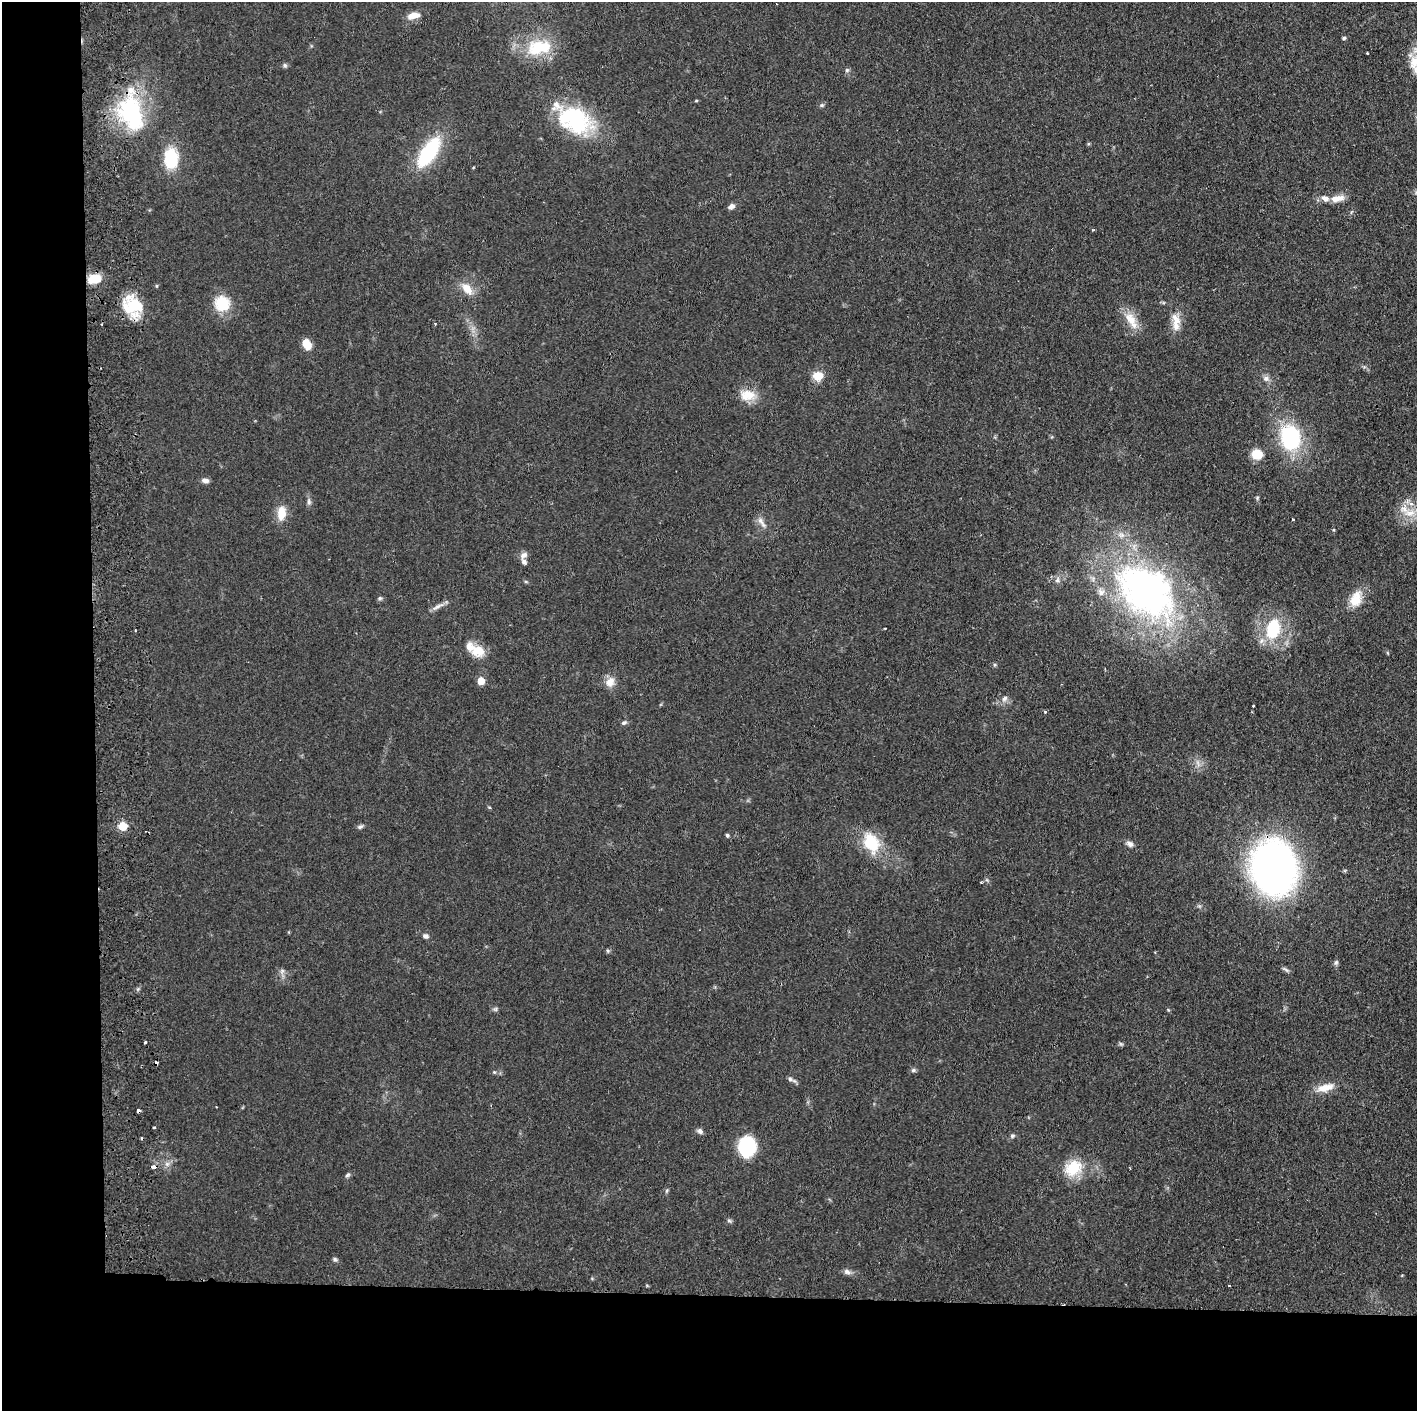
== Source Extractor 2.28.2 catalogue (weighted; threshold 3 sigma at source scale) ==
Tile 7 of 3 x 3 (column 1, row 3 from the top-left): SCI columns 60-1474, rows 3-1411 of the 4364 x 4231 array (HDU 1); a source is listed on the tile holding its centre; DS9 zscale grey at full resolution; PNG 1419 x 1413 px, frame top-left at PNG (2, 2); no overlay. Shown black and unused: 14% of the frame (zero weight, under 2 of 3 exposures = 3% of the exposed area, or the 3 px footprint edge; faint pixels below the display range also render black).
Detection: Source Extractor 2.28.2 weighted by HDU 2 'WHT'; one run over the whole footprint, this tile lists its part. Background 0.0611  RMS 0.0056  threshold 0.0252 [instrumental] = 3 sigma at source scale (4.5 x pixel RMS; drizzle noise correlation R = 1.50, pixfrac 1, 0.05/0.05 arcsec/px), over >= 5 px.
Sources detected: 101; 1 too faint to see at this stretch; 6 cosmic-ray / hot-pixel residue — not listed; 7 inside a brighter listed object's ellipse — not listed separately; the other 87 listed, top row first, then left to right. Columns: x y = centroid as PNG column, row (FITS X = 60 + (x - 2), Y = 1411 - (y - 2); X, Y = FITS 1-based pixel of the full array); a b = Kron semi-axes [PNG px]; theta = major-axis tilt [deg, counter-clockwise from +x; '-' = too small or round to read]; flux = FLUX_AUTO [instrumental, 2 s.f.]
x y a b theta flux
413 16 15 8 12 5.7
1344 38 5 4 - 0.9
539 47 37 20 9 26
1367 53 3 2 - 0.48
285 65 7 5 -46 1.1
847 70 6 6 - 1.1
696 101 4 3 - 0.6
822 105 7 5 0 1
131 113 46 28 -69 62
575 120 44 29 -25 53
1088 144 5 3 - 0.64
429 152 35 14 57 47
171 158 18 13 89 28
1337 198 19 8 10 6
731 206 8 6 32 2.3
94 279 11 8 13 14
467 289 19 10 -47 7.5
222 303 17 17 - 17
133 306 29 21 -3 22
1130 319 23 13 -52 9.6
1176 320 19 12 -76 7.3
307 344 11 8 -62 7.4
818 376 11 11 - 7.5
1266 378 9 8 - 2.4
747 395 22 14 -6 9.8
1290 438 29 21 -81 52
1257 454 8 7 - 15
205 480 8 5 -5 2.5
1257 498 5 5 - 0.73
309 502 10 5 -85 1.7
281 513 18 11 84 8.2
1410 513 21 11 6 11
1293 520 3 3 - 0.61
762 522 20 6 -55 3.3
1333 530 5 4 - 0.64
524 555 12 8 40 2.7
1057 580 8 5 60 1.6
1146 591 87 59 -42 220
380 598 6 5 - 1
1356 599 22 15 65 11
438 606 20 5 27 3.1
1273 629 21 15 78 29
135 630 3 2 - 0.49
478 651 18 14 -21 10
1388 653 5 3 - 0.54
481 681 5 5 - 10
610 682 14 11 51 5.4
1004 699 10 7 57 2.3
1253 706 2 2 - 0.57
1045 711 4 3 - 0.77
624 723 7 5 17 1.2
1198 763 12 4 -69 2.3
123 826 5 5 - 23
360 827 7 5 21 1.4
727 835 5 4 - 0.97
871 843 29 20 -65 20
1130 844 9 7 -27 2.2
1274 867 40 33 -77 300
987 880 6 4 -71 0.86
981 882 3 3 - 0.59
425 936 7 6 - 1.8
608 951 6 5 - 0.92
1336 962 7 5 73 1.2
1286 970 11 4 -30 1.3
282 971 8 6 77 1.7
495 1009 6 6 - 1
145 1042 3 3 - 1.1
913 1070 6 5 - 1.2
494 1072 5 4 - 0.66
790 1079 10 6 -36 1.9
1325 1088 25 10 15 8.3
138 1111 4 3 - 2.5
154 1128 3 2 - 0.94
700 1131 8 6 -33 1.9
1012 1136 6 6 - 1.2
747 1147 16 14 88 43
167 1164 7 6 - 2
153 1167 5 3 - 5.8
1073 1168 23 19 33 18
347 1175 8 5 50 1.2
667 1190 6 4 46 0.79
729 1221 7 4 -20 0.99
335 1259 7 5 -49 1.1
847 1272 10 7 -21 2.3
1402 1275 4 3 - 0.46
1229 1285 3 2 - 0.33
647 1286 6 3 -20 0.53
Overlapping masked pixels (flux is a lower limit): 4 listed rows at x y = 133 306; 1274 867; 138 1111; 153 1167
Isophote crosses this tile's border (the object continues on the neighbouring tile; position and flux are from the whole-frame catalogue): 1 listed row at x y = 1410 513